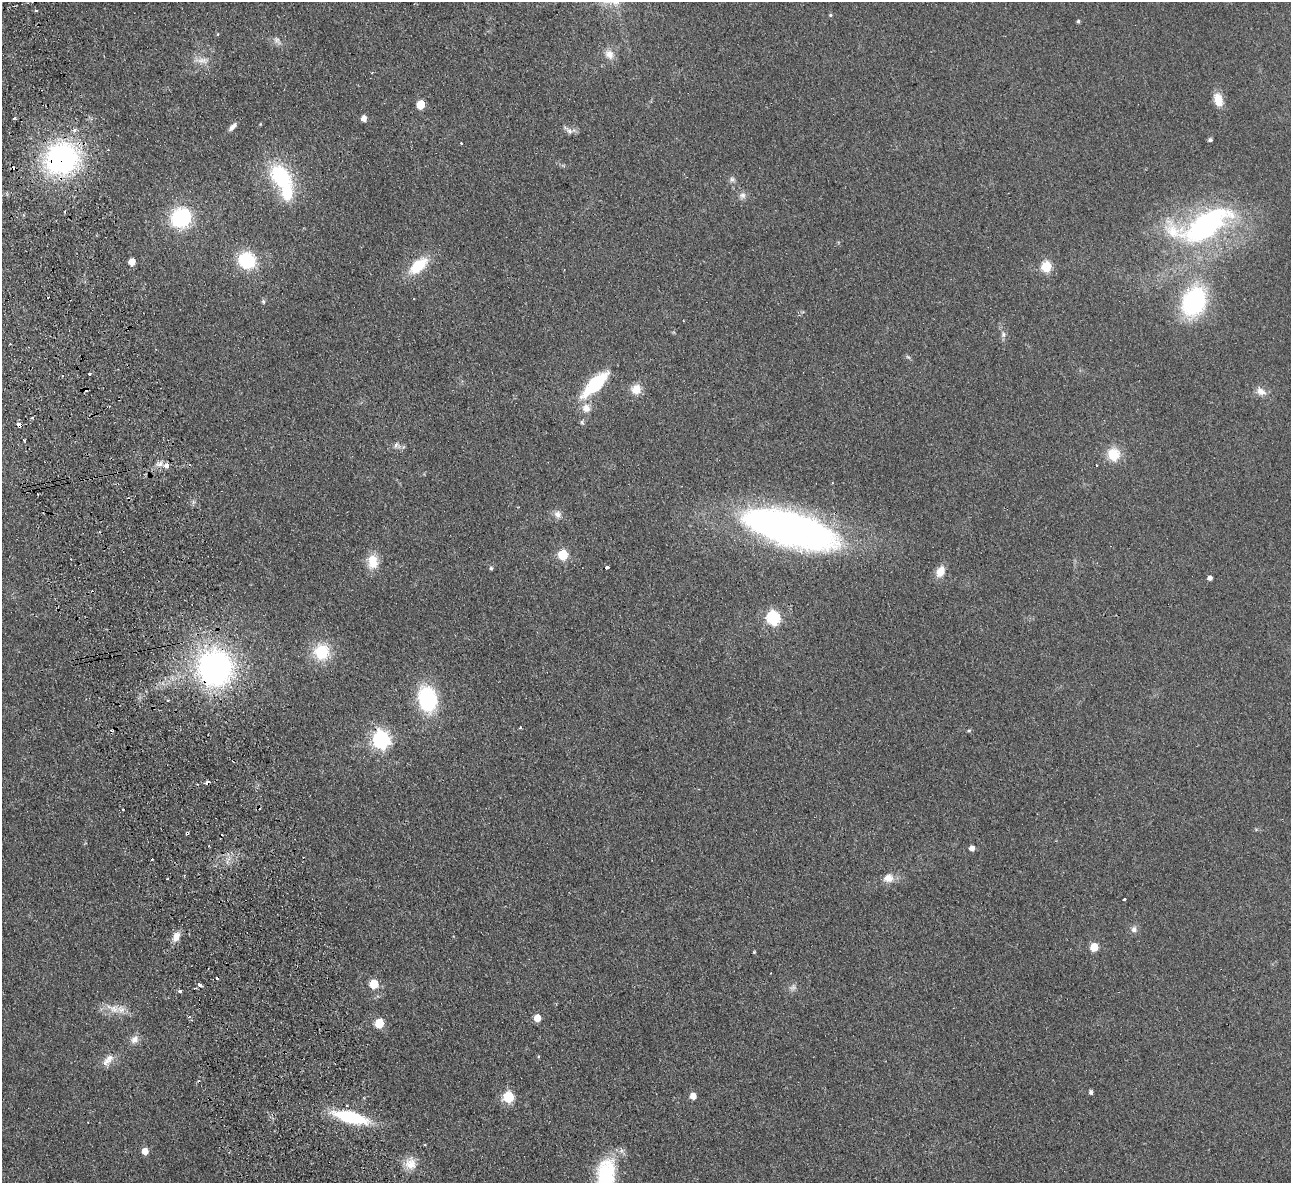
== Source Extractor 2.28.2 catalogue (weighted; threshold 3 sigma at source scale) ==
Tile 11 of 4 x 4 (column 3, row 3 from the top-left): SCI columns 2633-3921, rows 1465-2645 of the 5266 x 5170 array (HDU 1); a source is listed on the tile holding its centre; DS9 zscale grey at full resolution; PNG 1293 x 1185 px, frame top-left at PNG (2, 2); no overlay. Shown black and unused: <1% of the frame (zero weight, under 2 of 3 exposures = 3% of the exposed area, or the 3 px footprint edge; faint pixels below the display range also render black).
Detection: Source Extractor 2.28.2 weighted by HDU 2 'WHT'; one run over the whole footprint, this tile lists its part. Background 0.0851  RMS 0.0094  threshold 0.0421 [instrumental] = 3 sigma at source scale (4.5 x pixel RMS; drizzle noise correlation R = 1.50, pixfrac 1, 0.05/0.05 arcsec/px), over >= 5 px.
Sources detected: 100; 15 cosmic-ray / hot-pixel residue — not listed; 2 inside a brighter listed object's ellipse — not listed separately; the other 83 listed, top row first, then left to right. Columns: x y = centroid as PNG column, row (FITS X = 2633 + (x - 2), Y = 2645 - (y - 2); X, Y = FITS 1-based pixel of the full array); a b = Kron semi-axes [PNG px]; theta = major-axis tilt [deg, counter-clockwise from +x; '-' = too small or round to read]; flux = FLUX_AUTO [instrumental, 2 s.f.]
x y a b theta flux
830 15 5 4 - 1.1
1078 21 4 4 - 1.4
218 34 4 3 - 0.77
277 41 11 6 -61 3.5
609 54 14 11 -50 7.7
202 60 17 7 4 6.8
1218 100 16 10 -74 12
420 104 6 5 - 27
14 118 4 3 - 1.3
364 118 5 5 - 6.2
233 127 13 6 45 4.4
74 130 5 4 - 3.6
569 131 12 6 -37 3.7
1210 140 4 4 - 2.1
461 143 3 2 - 1
62 159 30 26 33 190
281 177 29 19 -51 71
732 179 8 7 - 2.7
742 195 10 8 0 4.1
181 218 19 16 43 70
1204 225 72 29 23 200
247 260 17 15 -26 48
132 262 5 5 - 9.5
418 266 24 12 40 29
1046 266 6 5 - 59
1194 301 27 21 65 110
263 302 6 5 - 1.5
1003 335 8 6 -89 2.7
10 344 2 2 - 1.2
908 357 7 4 -36 1.5
90 374 3 3 - 2.7
63 376 3 2 - 1.1
595 384 26 10 44 70
636 389 12 12 - 11
1261 392 13 9 -25 6.6
586 408 12 11 - 8.4
32 418 3 3 - 1.2
582 422 7 5 -69 1.6
19 425 4 3 - 33
396 445 8 6 72 2.7
1113 454 15 14 - 20
160 464 9 6 49 4.1
1096 465 3 3 - 3.7
167 466 4 3 - 17
558 514 10 9 - 5
791 529 103 35 -16 400
563 555 6 6 - 50
373 562 18 12 -86 16
607 567 4 3 - 12
491 568 5 5 - 1.3
940 571 12 9 67 11
1210 578 4 4 - 3.5
773 618 7 6 - 140
322 652 18 18 - 31
215 668 27 26 - 280
427 699 20 14 -77 93
969 730 6 4 1 1.2
381 739 7 7 - 320
187 833 4 3 - 2.9
972 848 5 5 - 4.5
888 878 13 10 13 9.1
1125 899 3 3 - 4.7
1134 929 9 8 - 3.7
176 937 12 8 61 8.2
1094 947 5 5 - 23
754 952 4 3 - 0.88
217 978 3 3 - 2.8
374 984 6 5 - 30
200 985 4 3 - 12
793 987 10 7 21 3.5
179 991 3 3 - 4.7
113 1009 23 12 -21 13
537 1018 5 5 - 13
379 1023 6 5 - 35
134 1039 12 9 52 6.1
106 1062 14 10 48 6.5
1091 1092 5 4 - 2.4
693 1096 5 5 - 9.3
508 1097 6 6 - 58
351 1117 35 11 -14 63
145 1151 5 5 - 10
410 1164 17 15 87 12
606 1175 44 22 85 62
Overlapping masked pixels (flux is a lower limit): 5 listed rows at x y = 62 159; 19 425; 791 529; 215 668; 187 833
Isophote crosses this tile's border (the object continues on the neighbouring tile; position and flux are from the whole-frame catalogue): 1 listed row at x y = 606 1175